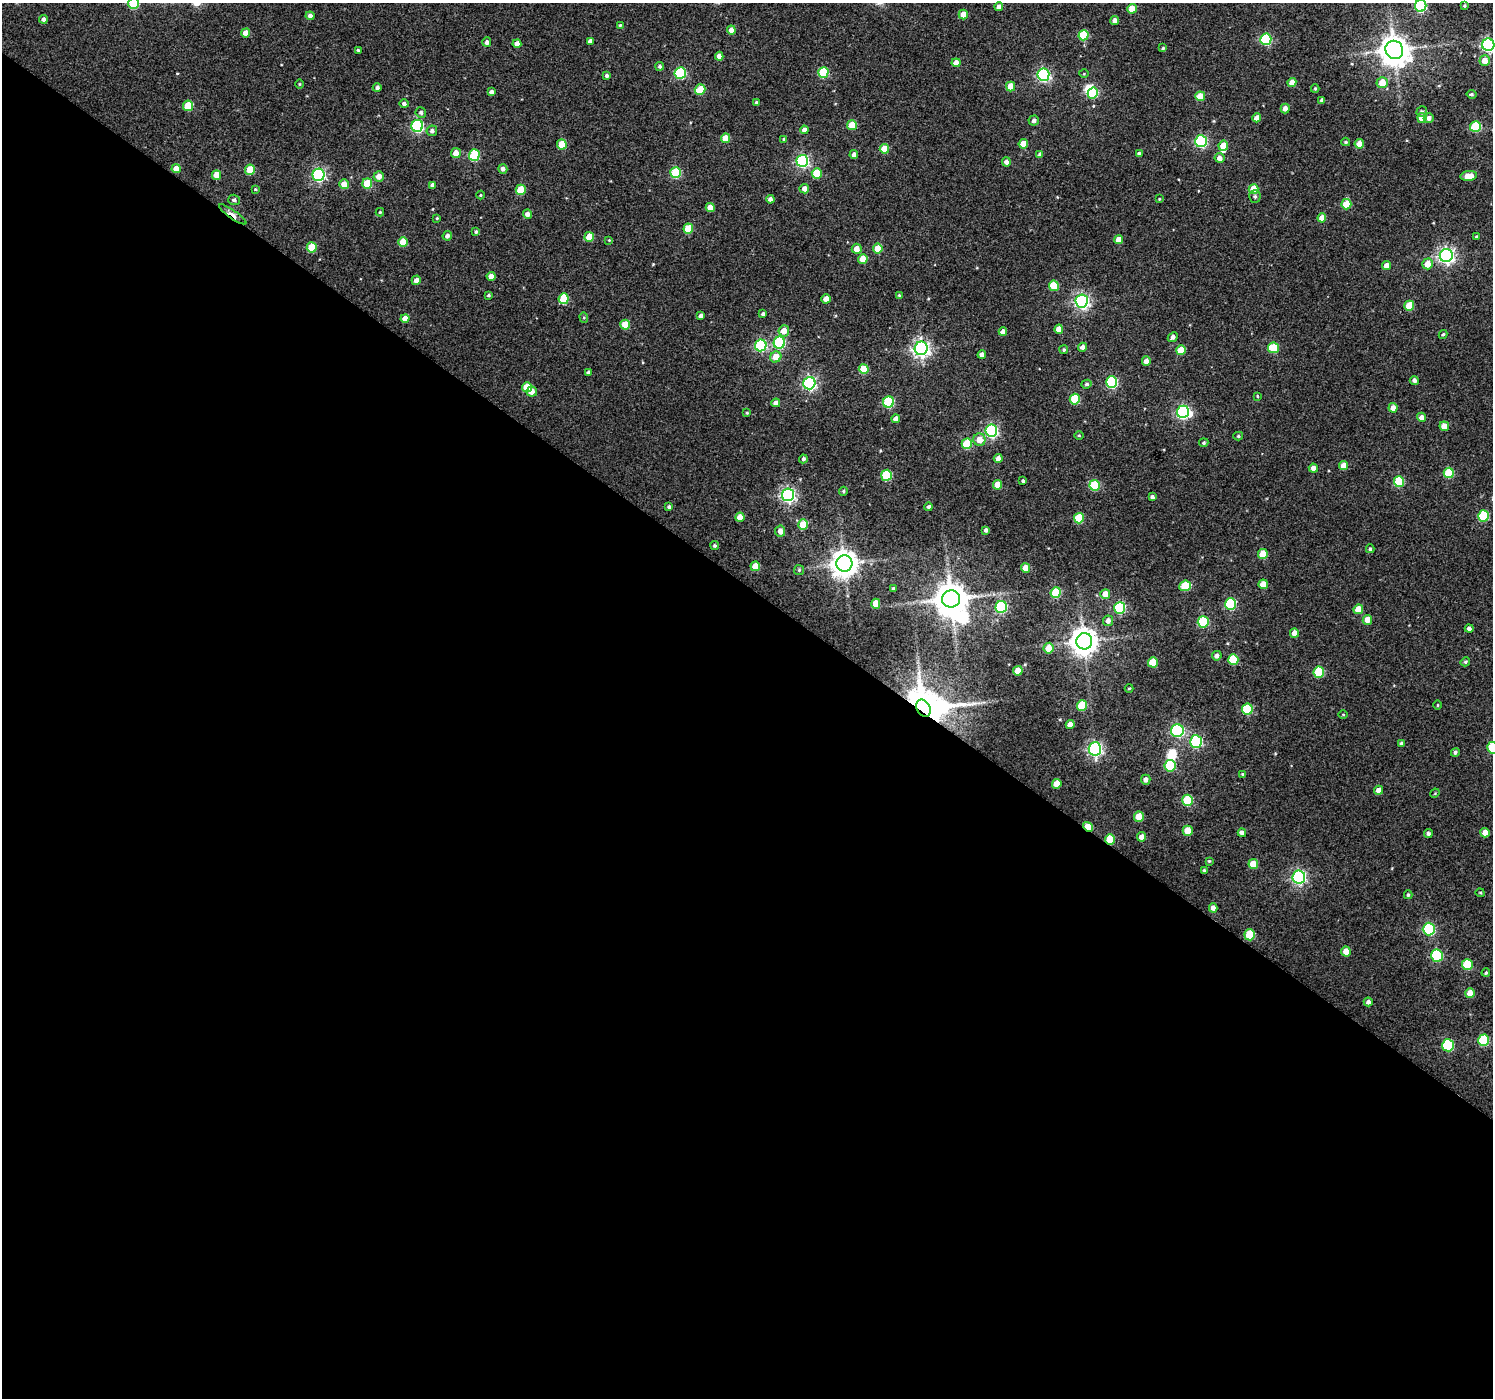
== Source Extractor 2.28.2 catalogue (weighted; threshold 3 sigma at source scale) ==
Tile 14 of 4 x 4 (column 2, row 4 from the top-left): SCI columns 1492-2982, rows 180-1575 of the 5970 x 6010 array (HDU 1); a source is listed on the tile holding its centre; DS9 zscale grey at full resolution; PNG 1495 x 1400 px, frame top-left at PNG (2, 3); each listed source drawn as its Kron ellipse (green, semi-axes under 4 px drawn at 4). Shown black and unused: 58% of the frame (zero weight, under 2 of 3 exposures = <1% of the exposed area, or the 3 px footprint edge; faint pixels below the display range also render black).
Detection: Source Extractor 2.28.2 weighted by HDU 2 'WHT'; one run over the whole footprint, this tile lists its part. Background 0.0469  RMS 0.019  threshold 0.0849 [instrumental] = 3 sigma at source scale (4.5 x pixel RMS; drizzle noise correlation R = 1.50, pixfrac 1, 0.0396/0.0396 arcsec/px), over >= 5 px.
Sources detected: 273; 5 inside a brighter object's white glare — neither listed nor drawn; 1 inside a brighter listed object's ellipse — not listed separately; the other 267 listed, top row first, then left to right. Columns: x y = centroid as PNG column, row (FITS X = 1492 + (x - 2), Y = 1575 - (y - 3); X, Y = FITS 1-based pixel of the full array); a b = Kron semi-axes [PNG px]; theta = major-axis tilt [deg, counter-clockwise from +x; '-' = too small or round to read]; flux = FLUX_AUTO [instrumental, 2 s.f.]
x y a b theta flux
133 3 5 5 - 90
1421 6 6 5 - 160
1464 6 4 4 - 2.4
999 7 4 4 - 7.5
1132 9 5 4 - 30
963 14 5 4 - 22
310 16 4 4 - 7.5
43 19 4 4 - 6.1
1115 20 4 4 - 8
620 25 4 3 - 1.8
731 30 4 4 - 13
246 33 4 4 - 15
1083 35 5 5 - 72
1266 39 5 5 - 150
590 41 4 4 - 9.2
487 42 5 4 - 6.7
517 44 4 4 - 12
1488 45 6 6 - 350
1163 48 4 4 - 2.3
358 50 4 3 - 2.5
1394 50 9 8 - 2800
719 56 4 4 - 9
1485 61 5 5 - 20
956 63 4 4 - 17
660 66 4 4 - 3.9
823 72 5 5 - 89
680 73 6 5 - 160
1084 74 5 3 - 1.9
607 75 4 4 - 4.2
1043 75 6 6 - 310
1292 82 4 4 - 16
1382 82 5 5 - 29
299 84 5 3 - 1.7
1011 86 5 4 - 30
377 88 4 4 - 5.6
1315 89 4 3 - 2.3
700 90 5 5 - 52
491 92 4 4 - 7.2
1093 93 5 5 - 96
1471 94 5 4 - 3.3
1200 96 5 5 - 32
1322 100 4 3 - 4.5
756 102 4 3 - 2.4
404 104 4 4 - 4.6
188 106 5 5 - 59
1285 109 5 4 - 11
421 112 5 5 - 3.9
1422 112 5 5 - 4
1257 118 4 4 - 16
1422 118 5 4 - 19
1429 118 5 5 - 6.7
1034 120 5 5 - 5.8
852 125 5 5 - 36
417 126 6 6 - 240
1475 127 5 5 - 110
804 130 4 4 - 9.3
432 131 5 5 - 6.3
726 138 4 4 - 25
784 139 4 3 - 2
1201 141 6 6 - 220
1346 142 4 3 - 2.4
562 144 5 5 - 47
1023 144 4 4 - 25
1359 144 5 4 - 18
1223 146 5 4 - 27
884 149 5 4 - 36
456 153 5 5 - 18
1040 154 4 4 - 5.6
1139 154 4 4 - 4.2
474 155 6 5 - 100
854 155 4 4 - 7.8
1220 158 5 4 - 11
802 161 6 6 - 300
1006 162 5 4 - 8
176 169 4 4 - 18
503 169 5 4 - 6.3
250 170 5 5 - 54
676 172 5 5 - 110
817 173 5 5 - 47
217 175 4 4 - 26
319 175 6 6 - 310
379 176 5 5 - 14
1469 176 8 5 7 25
367 183 5 5 - 49
344 184 5 5 - 20
433 185 4 4 - 8.8
255 189 4 3 - 2.2
804 189 5 4 - 11
1254 189 5 5 - 34
521 190 5 5 - 50
480 195 4 3 - 1.6
1255 196 6 5 - 4.1
770 199 4 4 - 7.2
1159 199 3 3 - 1.5
234 200 5 5 - 4.7
1346 204 5 5 - 47
710 207 4 4 - 19
380 212 4 4 - 2
233 214 16 4 -35 13
527 214 4 4 - 9
437 218 3 3 - 1.8
1322 218 4 4 - 18
688 229 5 5 - 54
476 232 4 4 - 3
447 236 5 4 - 6.5
589 237 5 4 - 35
1477 237 3 3 - 2.9
609 240 3 3 - 1.6
1118 240 4 4 - 19
403 242 5 5 - 37
312 247 5 5 - 58
857 249 5 5 - 15
878 249 5 4 - 44
1446 255 6 6 - 630
863 259 5 4 - 31
1428 264 5 5 - 23
1386 265 4 4 - 13
491 276 4 4 - 16
416 280 5 4 - 9.5
1054 286 5 5 - 44
488 295 4 3 - 2.5
899 295 3 3 - 1.8
564 299 5 5 - 75
826 299 4 4 - 19
1082 301 6 6 - 530
1409 306 5 5 - 48
763 314 4 4 - 5.3
701 316 4 4 - 7.6
584 317 5 4 - 2.5
405 318 4 4 - 17
625 325 5 5 - 40
1059 329 4 4 - 23
784 331 5 5 - 19
1003 332 4 4 - 9.5
1443 334 4 3 - 2.5
1173 337 5 4 - 6.6
779 343 6 5 - 180
761 345 6 5 - 190
1083 347 5 4 - 8
921 348 7 6 - 710
1273 348 5 5 - 68
1064 350 4 4 - 3
1181 350 5 5 - 39
982 355 4 4 - 9.4
776 357 6 5 - 27
1146 361 5 4 - 9.7
864 369 5 5 - 43
589 373 4 4 - 4.6
1414 380 4 4 - 5.4
1112 382 6 5 - 190
809 383 6 6 - 370
1086 384 5 4 - 3.2
527 387 5 5 - 43
532 391 5 5 - 14
1257 396 4 3 - 1.6
1075 399 5 5 - 81
888 402 6 5 - 120
776 403 4 4 - 13
1393 408 4 4 - 13
1183 412 6 6 - 310
747 413 4 3 - 1.9
1421 417 4 4 - 9.3
896 419 4 4 - 11
1444 426 4 4 - 16
991 431 6 6 - 320
1079 435 4 3 - 1.6
1238 436 5 4 - 2.6
979 440 6 6 - 21
1204 443 5 4 - 2.7
967 444 5 5 - 67
998 458 4 4 - 9.2
803 459 4 4 - 4.4
1344 465 4 4 - 20
1313 468 4 4 - 9.8
1449 473 5 5 - 68
886 475 5 5 - 100
1023 481 3 3 - 3.4
1399 482 5 5 - 81
997 485 5 4 - 25
1095 485 5 5 - 86
843 491 4 4 - 2.4
788 495 6 6 - 480
1152 497 4 3 - 4.7
669 507 4 4 - 3.4
929 507 4 4 - 4.2
1483 516 5 5 - 100
740 517 4 4 - 23
1079 518 5 5 - 68
803 525 5 5 - 54
986 530 4 3 - 5.2
780 531 5 5 - 13
715 546 4 4 - 3.5
1370 549 4 4 - 3.6
1263 554 5 5 - 39
844 563 8 8 - 2100
755 566 5 4 - 29
1025 568 5 4 - 23
799 570 5 5 - 2.7
1263 584 4 4 - 20
1185 586 6 5 - 66
893 588 3 3 - 2.7
1056 593 5 5 - 80
1105 594 5 5 - 21
951 599 9 8 - 3900
876 604 5 4 - 26
1231 604 6 5 - 150
1001 607 6 5 - 150
1120 608 6 5 - 140
1358 609 5 5 - 23
1367 620 5 4 - 17
1108 621 5 5 - 9.7
1203 622 5 5 - 110
1469 628 4 4 - 6
1294 633 5 4 - 14
1084 641 8 8 - 2100
1049 648 5 5 - 22
1217 656 5 4 - 6.9
1233 660 5 5 - 55
1153 662 5 5 - 49
1465 662 5 4 - 3
1018 671 5 4 - 30
1319 672 5 5 - 89
1129 688 4 3 - 1.5
1438 705 4 3 - 1.6
1082 706 5 5 - 70
923 708 9 6 -65 6300
1247 709 5 5 - 91
1343 715 5 3 - 1.5
1070 724 4 4 - 14
1177 731 6 6 - 270
1196 742 6 6 - 230
1401 743 4 3 - 3.9
1492 748 6 5 - 93
1095 749 7 6 - 430
1455 752 4 4 - 4.2
1170 766 6 5 - 110
1242 774 4 3 - 2
1146 780 5 5 - 8.3
1057 784 5 5 - 30
1379 790 4 4 - 11
1435 793 5 3 - 1.7
1188 800 6 5 - 89
1139 817 5 5 - 34
1088 827 5 4 - 44
1188 831 5 5 - 33
1242 833 4 4 - 6.5
1485 833 4 4 - 17
1428 834 4 4 - 4.5
1142 837 4 4 - 13
1110 839 5 5 - 46
1209 861 4 4 - 2.1
1253 864 5 5 - 36
1204 870 4 4 - 2.2
1299 877 6 6 - 420
1480 893 4 3 - 1.8
1408 895 4 3 - 2.5
1213 908 4 4 - 11
1429 929 6 6 - 200
1250 935 5 5 - 69
1346 951 5 5 - 18
1437 956 6 6 - 130
1467 965 5 5 - 77
1486 973 4 3 - 2.3
1470 993 5 4 - 21
1368 1002 4 4 - 6.3
1484 1040 6 5 - 110
1448 1045 6 5 - 130
Overlapping masked pixels (flux is a lower limit): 4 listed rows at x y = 233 214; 923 708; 1088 827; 1110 839
Isophote crosses this tile's border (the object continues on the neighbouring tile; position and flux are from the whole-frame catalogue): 4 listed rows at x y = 133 3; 1421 6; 1488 45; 1492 748